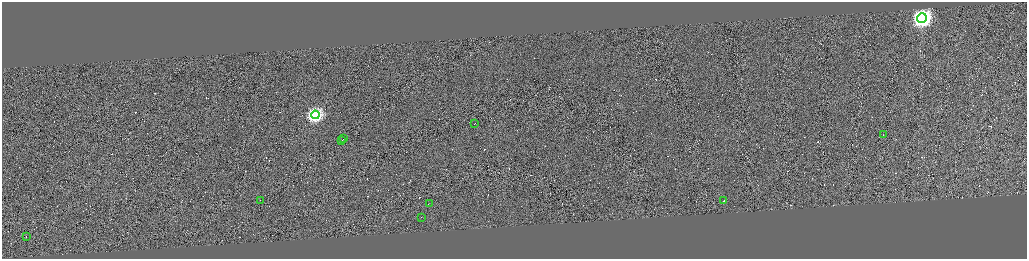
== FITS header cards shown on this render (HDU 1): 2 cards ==
NAXIS1  =                 4100
NAXIS2  =                 1026

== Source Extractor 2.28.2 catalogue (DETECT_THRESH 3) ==
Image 4100 x 1026 px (HDU 1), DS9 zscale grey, zoomed out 1/4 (1 PNG px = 4 x 4 image px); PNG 1029 x 261 px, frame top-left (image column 4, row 1026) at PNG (2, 2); each listed source drawn as its Kron ellipse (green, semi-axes under 4 px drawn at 4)
Background -0.0431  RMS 4.1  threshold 12.4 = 3 sigma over >= 5 px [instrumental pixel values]
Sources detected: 372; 361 cannot appear on this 1/4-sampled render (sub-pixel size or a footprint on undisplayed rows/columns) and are neither listed nor drawn; the other 11 listed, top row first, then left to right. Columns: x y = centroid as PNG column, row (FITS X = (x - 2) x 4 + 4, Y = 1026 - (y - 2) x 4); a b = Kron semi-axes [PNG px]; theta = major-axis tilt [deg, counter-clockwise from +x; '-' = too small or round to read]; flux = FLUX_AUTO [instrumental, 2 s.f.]
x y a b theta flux
922 18 5 4 - 1.6e+06
315 115 4 4 - 6.7e+05
475 123 2 1 - 1.7e+04
883 134 2 1 - 2.3e+04
343 138 3 1 - 2.4e+04
341 140 3 1 - 3.5e+04
260 200 2 1 - 2.1e+04
724 201 2 1 - 1.0e+05
429 203 2 1 - 2.4e+04
421 217 2 1 - 8.4e+03
26 236 2 1 - 3.2e+04
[361 sub-pixel or undisplayed-footprint detections neither listed nor drawn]